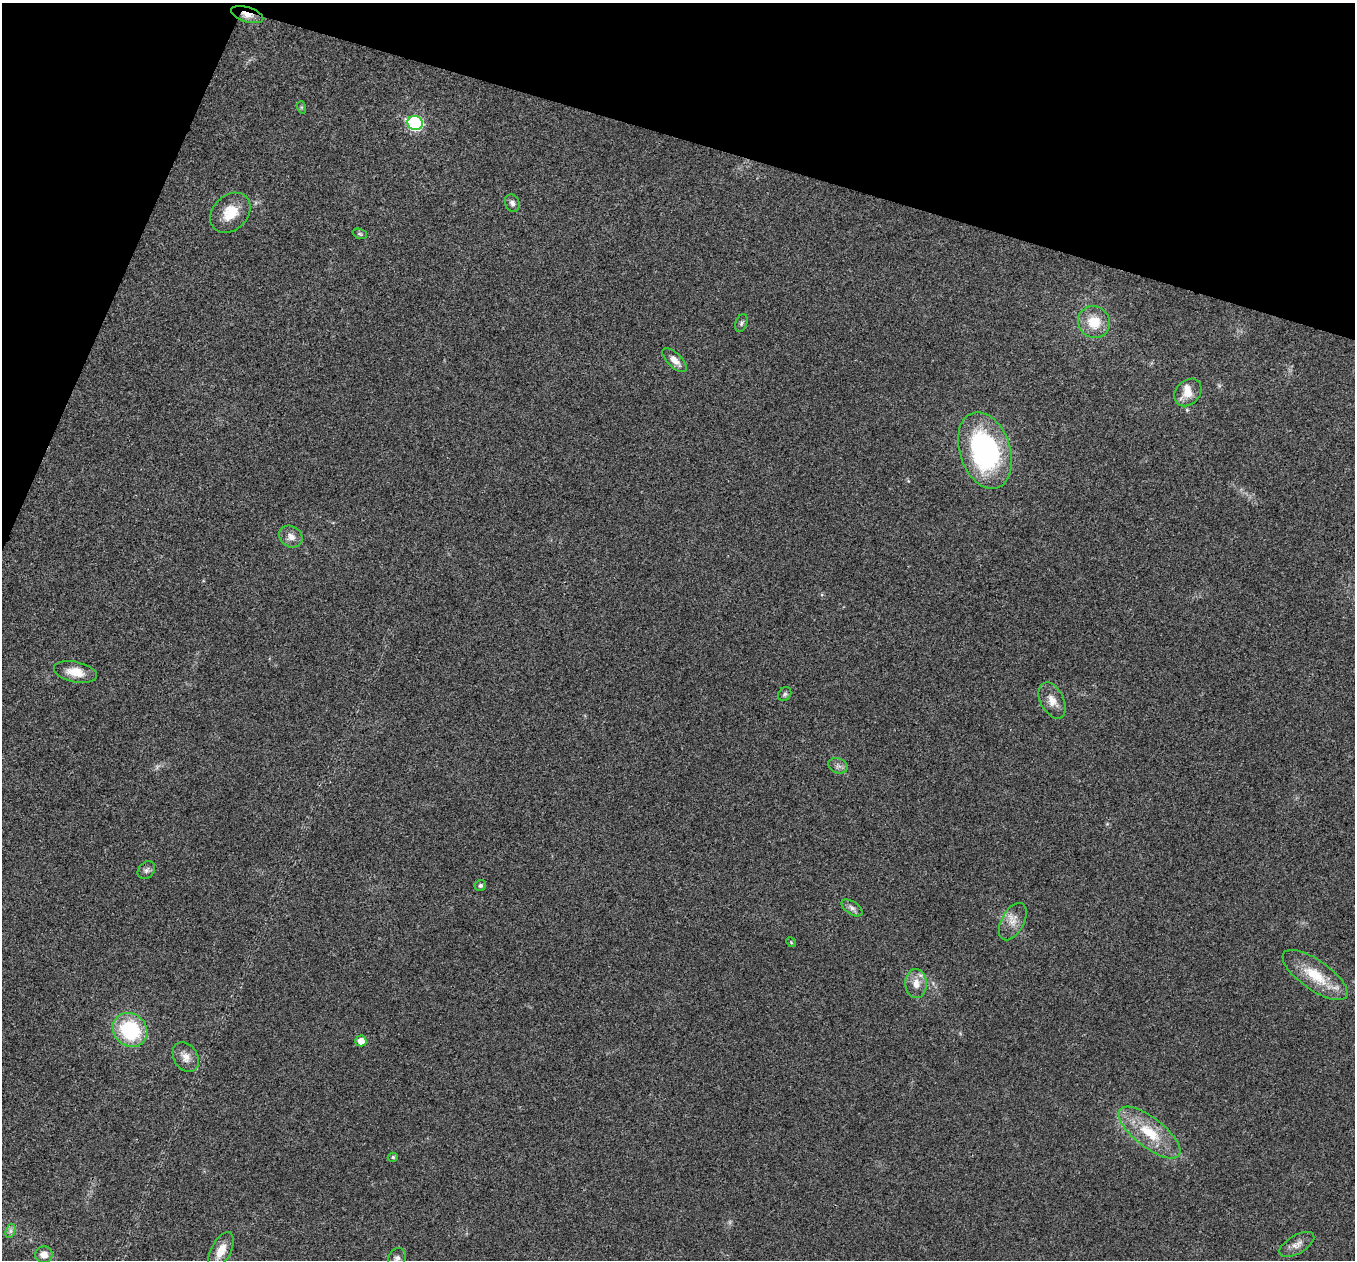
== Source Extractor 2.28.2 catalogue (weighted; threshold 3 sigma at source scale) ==
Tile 2 of 4 x 4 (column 2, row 1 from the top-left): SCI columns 1356-2708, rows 3909-5166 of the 5419 x 5432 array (HDU 1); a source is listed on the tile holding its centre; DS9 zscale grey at full resolution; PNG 1357 x 1262 px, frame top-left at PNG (2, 3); each listed source drawn as its Kron ellipse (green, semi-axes under 4 px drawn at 4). Shown black and unused: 15% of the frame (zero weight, under 3 of 4 exposures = <1% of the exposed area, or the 3 px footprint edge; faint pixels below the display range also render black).
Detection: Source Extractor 2.28.2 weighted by HDU 2 'WHT'; one run over the whole footprint, this tile lists its part. Background 0.0211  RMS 0.004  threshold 0.0182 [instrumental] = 3 sigma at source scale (4.5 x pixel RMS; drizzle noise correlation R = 1.50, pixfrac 1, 0.05/0.05 arcsec/px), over >= 5 px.
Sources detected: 34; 1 inside a brighter listed object's ellipse — not listed separately; the other 33 listed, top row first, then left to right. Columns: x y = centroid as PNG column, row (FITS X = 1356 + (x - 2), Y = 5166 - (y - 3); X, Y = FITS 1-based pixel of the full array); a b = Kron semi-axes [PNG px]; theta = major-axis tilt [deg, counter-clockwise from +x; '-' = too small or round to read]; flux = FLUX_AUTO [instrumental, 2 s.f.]
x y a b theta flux
247 15 16 7 -17 3.7
301 107 6 4 -72 0.48
415 123 8 7 - 55
512 203 9 7 -62 1.5
230 213 22 17 45 8.8
360 234 7 5 -19 0.66
1094 322 16 15 - 8.9
741 323 9 6 69 0.89
674 360 15 7 -44 3.2
1188 392 15 12 47 5.4
985 450 39 25 -72 72
291 537 12 10 -33 3.1
75 672 22 10 -11 6.5
785 694 7 6 - 0.9
1052 701 19 11 -63 4.5
838 766 10 7 -22 1.6
146 870 10 7 49 1.4
480 885 6 5 - 0.8
852 908 12 6 -34 1.6
1013 922 20 11 62 4.4
791 942 5 4 - 0.42
1315 975 38 15 -35 14
916 983 14 11 -88 4.4
130 1030 18 16 -41 30
361 1041 5 5 - 3.8
186 1057 16 12 -58 3.7
1149 1132 37 14 -38 15
393 1157 5 4 - 0.73
10 1231 7 4 71 1.1
1297 1244 19 9 30 3.1
221 1251 20 9 62 5.6
44 1255 8 8 - 3.6
397 1258 11 8 62 1.7
Overlapping masked pixels (flux is a lower limit): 1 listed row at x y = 247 15
Isophote crosses this tile's border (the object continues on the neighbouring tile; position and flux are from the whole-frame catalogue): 1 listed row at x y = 397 1258